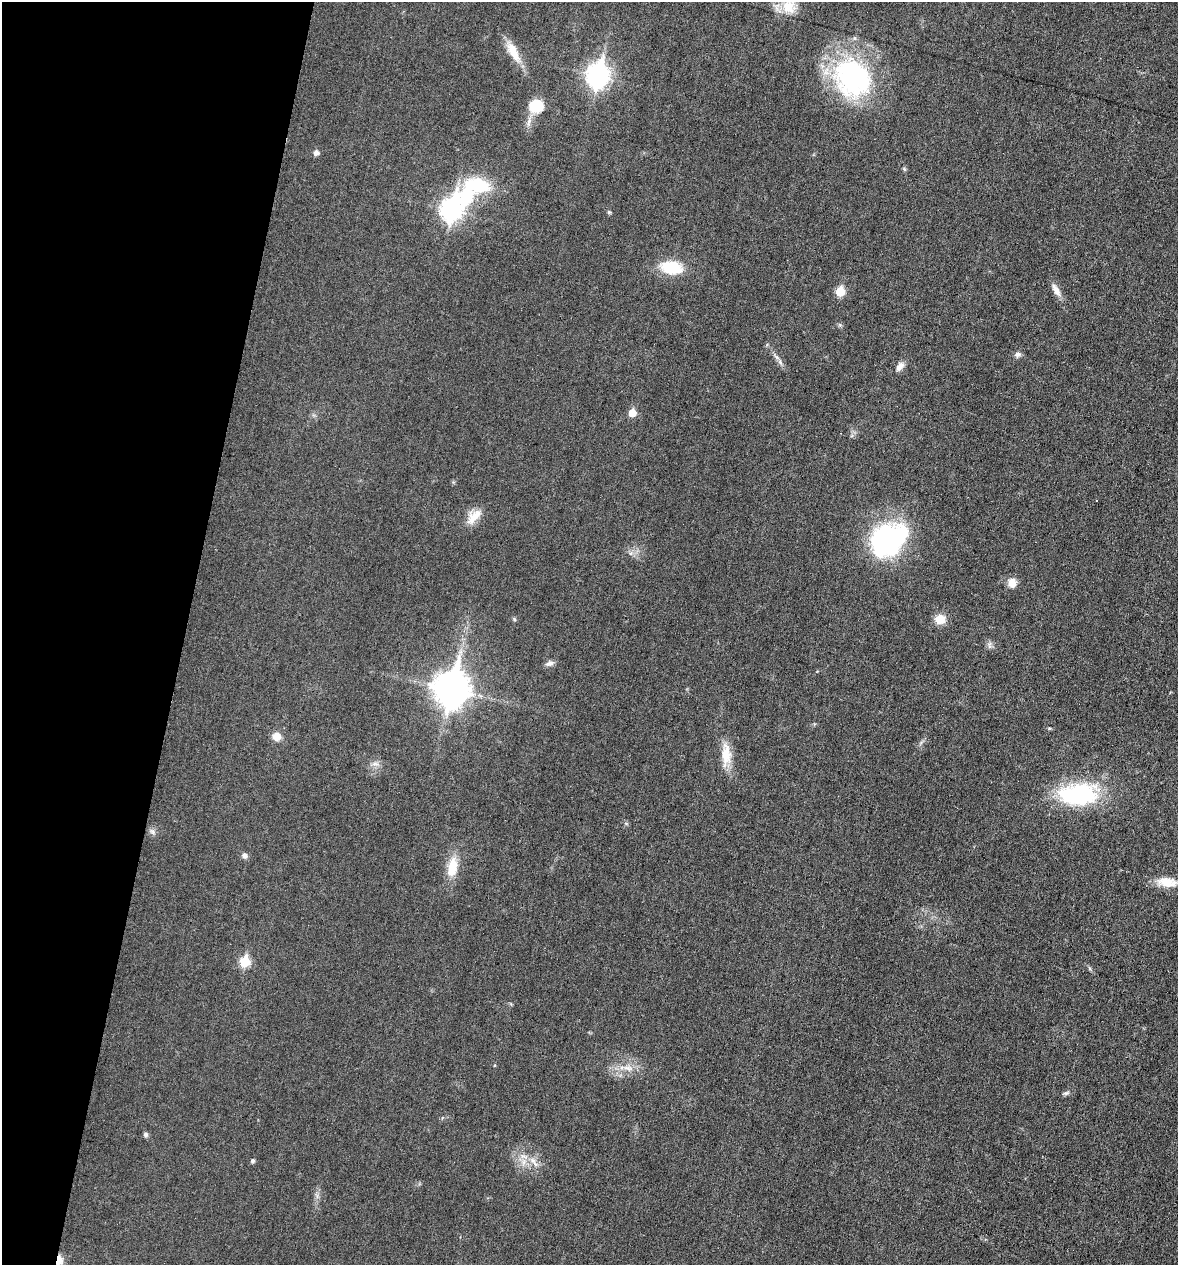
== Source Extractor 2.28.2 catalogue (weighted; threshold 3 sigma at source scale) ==
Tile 9 of 4 x 4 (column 1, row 3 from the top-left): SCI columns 118-1293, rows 1264-2526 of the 5066 x 5052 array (HDU 1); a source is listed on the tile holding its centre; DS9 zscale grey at full resolution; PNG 1180 x 1267 px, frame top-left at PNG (2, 2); no overlay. Shown black and unused: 16% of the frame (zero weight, under 3 of 6 exposures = <1% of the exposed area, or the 3 px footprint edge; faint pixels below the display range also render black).
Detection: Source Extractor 2.28.2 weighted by HDU 2 'WHT'; one run over the whole footprint, this tile lists its part. Background 0.0182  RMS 0.0035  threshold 0.0143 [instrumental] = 3 sigma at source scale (4.09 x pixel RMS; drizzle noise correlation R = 1.36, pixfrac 0.8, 0.05/0.05 arcsec/px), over >= 5 px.
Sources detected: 41; all 41 listed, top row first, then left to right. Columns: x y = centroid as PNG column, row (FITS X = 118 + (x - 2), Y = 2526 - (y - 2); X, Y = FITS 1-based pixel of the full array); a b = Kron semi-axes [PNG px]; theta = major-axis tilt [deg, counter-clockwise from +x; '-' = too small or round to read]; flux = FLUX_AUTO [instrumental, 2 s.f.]
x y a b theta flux
789 7 19 17 -45 6.1
513 52 29 11 -62 6.3
597 76 10 8 85 190
852 78 50 42 -52 52
536 106 15 13 16 8.9
316 153 5 5 - 1.5
904 169 6 4 -47 0.43
478 185 29 16 -7 17
465 197 9 8 - 27
451 210 10 8 72 160
609 212 6 5 - 0.42
671 268 27 15 -10 11
1056 290 18 7 -59 2.4
840 291 6 5 - 11
1017 354 8 6 1 1.1
777 357 8 4 -45 0.82
900 366 14 7 50 1.8
632 413 6 5 - 5.1
474 517 25 10 45 4.4
888 539 41 30 31 52
1012 583 11 9 -85 2.9
514 619 6 4 -47 0.41
940 619 10 9 - 4.9
989 645 10 4 81 0.77
549 663 11 7 13 1.3
451 689 13 11 77 580
276 736 9 9 - 3.1
726 754 32 12 -90 6.2
375 764 10 4 -5 0.92
1078 795 41 21 1 38
152 832 8 6 -88 1
244 855 7 6 - 1.2
452 867 24 11 82 7.1
1167 882 25 11 -5 5.2
244 962 6 6 - 16
628 1068 15 6 -13 2.2
1066 1093 8 5 9 0.69
146 1134 6 5 - 0.8
533 1160 8 5 -44 1.1
252 1161 5 5 - 0.62
59 1260 11 7 86 3.2
Overlapping masked pixels (flux is a lower limit): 1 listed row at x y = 59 1260
Unlisted compact peaks at least as high as the median listed source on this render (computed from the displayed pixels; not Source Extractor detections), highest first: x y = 1049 728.